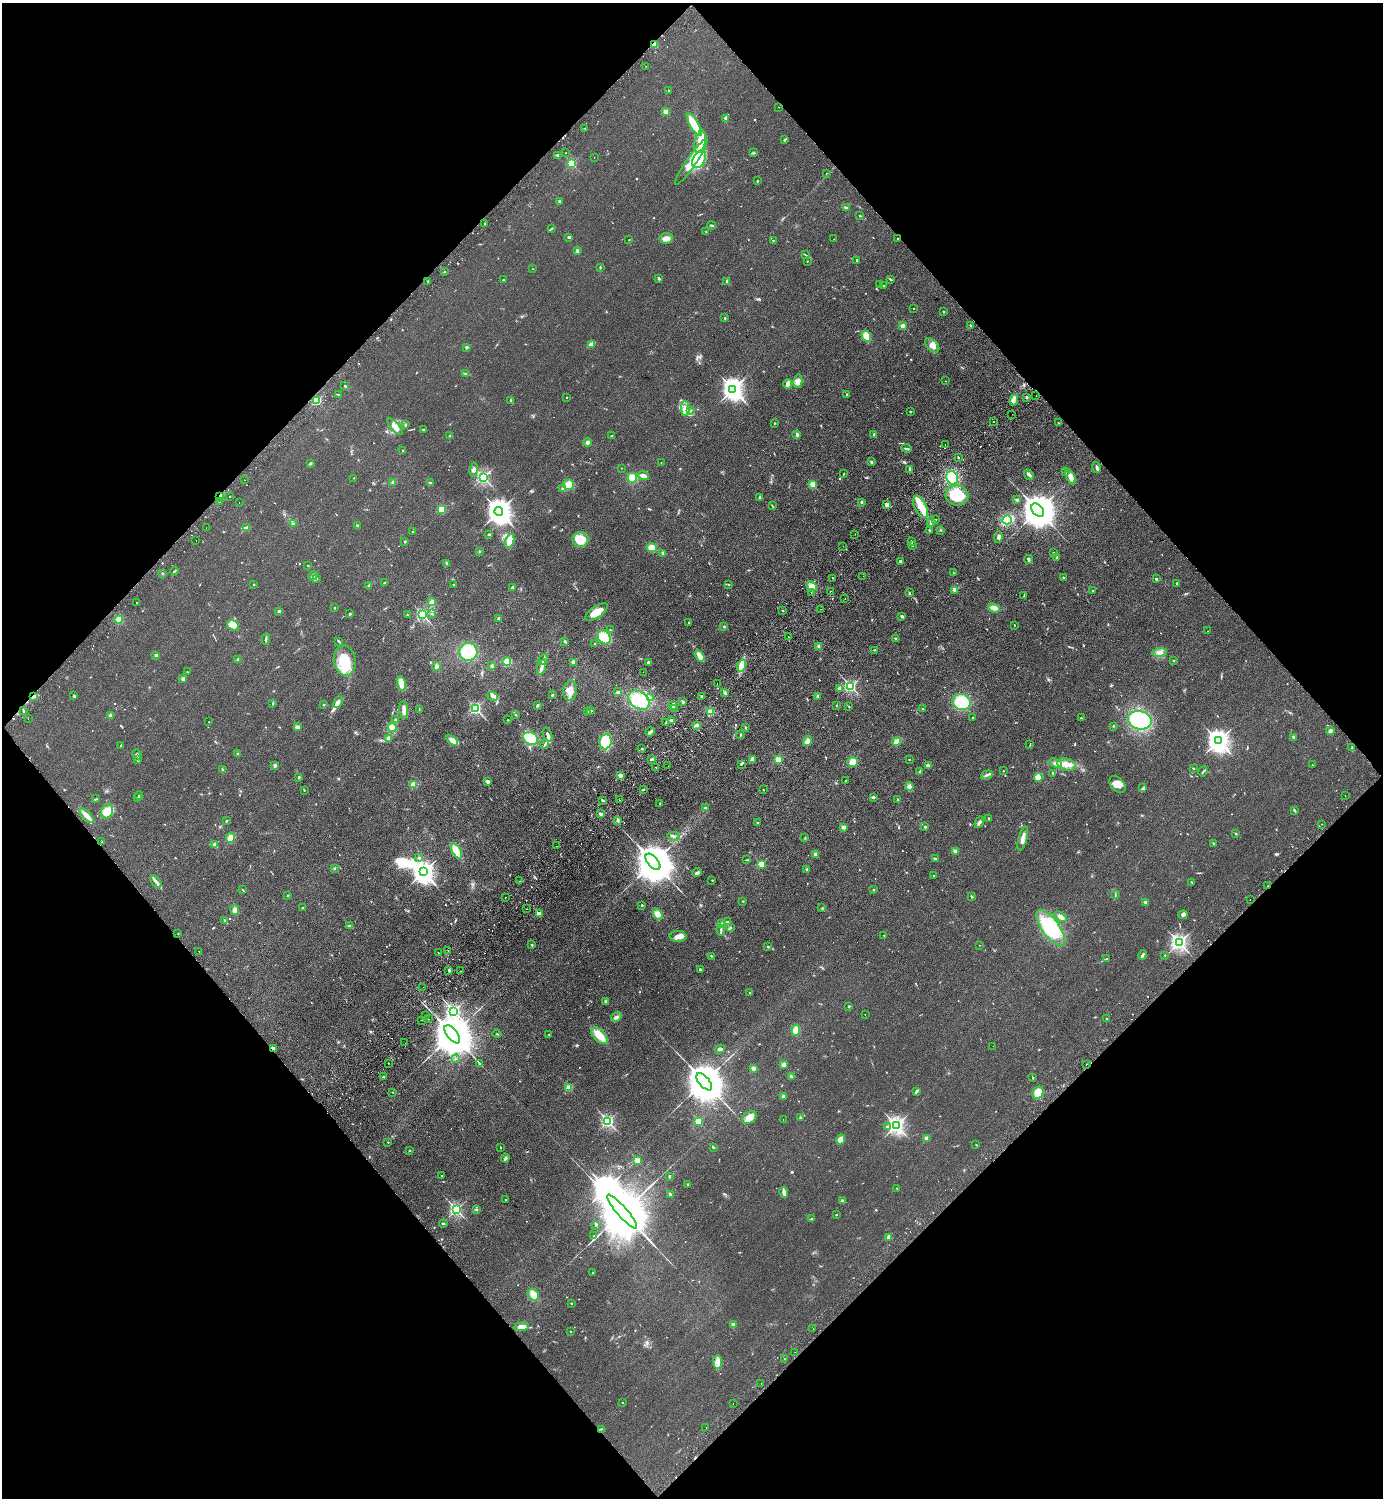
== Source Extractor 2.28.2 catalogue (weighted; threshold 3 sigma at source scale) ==
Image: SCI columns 343-5865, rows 45-6027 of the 6066 x 6071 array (HDU 1 of 3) = the unmasked area's bounding box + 8 px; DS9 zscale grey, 4 x 4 block average (1 PNG px = mean of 4 x 4 image px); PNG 1385 x 1500 px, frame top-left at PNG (2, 3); each listed source drawn as its Kron ellipse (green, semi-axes under 4 px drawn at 4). Shown black and unused: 50% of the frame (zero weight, under 2 of 3 exposures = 3% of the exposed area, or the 3 px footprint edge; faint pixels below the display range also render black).
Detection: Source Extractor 2.28.2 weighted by HDU 2 'WHT'. Background 0.0686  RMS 0.0096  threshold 0.043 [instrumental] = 3 sigma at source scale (4.5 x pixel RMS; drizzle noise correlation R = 1.50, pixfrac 1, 0.05/0.05 arcsec/px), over >= 5 px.
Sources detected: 906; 3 too faint to see at this stretch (4 x 4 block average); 6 inside a brighter object's white glare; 33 cosmic-ray / hot-pixel residue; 3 long thin detections or spike segments (spike, bleed or trail) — neither listed nor drawn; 16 coinciding with a brighter row at this scale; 34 inside a brighter listed object's ellipse — not listed separately; of the other 811, all 500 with FLUX_AUTO >= 2.62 (the completeness limit of this list) listed and drawn (311 fainter detections not listed), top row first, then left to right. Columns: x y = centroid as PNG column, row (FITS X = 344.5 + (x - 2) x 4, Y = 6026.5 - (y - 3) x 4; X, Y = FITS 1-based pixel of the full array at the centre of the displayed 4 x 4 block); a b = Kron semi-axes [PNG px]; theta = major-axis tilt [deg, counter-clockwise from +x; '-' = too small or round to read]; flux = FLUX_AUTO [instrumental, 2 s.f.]
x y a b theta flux
655 45 2 2 - 160
646 66 2 2 - 9.2
668 90 4 2 - 3.4
779 107 2 2 - 2.9
666 112 2 2 - 130
726 118 3 2 - 3.4
694 125 13 4 -60 160
585 128 2 2 - 3.2
785 139 2 2 - 5.2
700 142 11 5 77 75
566 153 2 2 - 50
753 153 3 2 - 6
558 156 2 2 - 64
594 158 2 2 - 15
699 159 9 6 60 100
691 162 28 5 55 140
572 163 2 2 - 490
826 173 2 2 - 2.8
757 181 2 2 - 4.3
559 201 2 2 - 32
846 208 4 3 - 9
860 216 3 2 - 3.7
485 224 2 2 - 9.3
711 225 4 2 - 6.9
552 228 2 2 - 6
706 232 2 2 - 3.3
569 237 4 2 - 6.3
666 238 7 5 8 35
834 239 2 2 - 2.9
897 239 2 2 - 3.7
629 240 2 2 - 2.7
773 240 2 2 - 2.7
577 250 3 2 - 7.8
805 255 3 2 - 3.2
857 260 2 2 - 6.6
807 261 2 2 - 3
600 267 2 2 - 5.7
532 269 2 2 - 3.4
444 272 2 2 - 2.8
659 279 3 2 - 8.2
890 279 3 2 - 6.3
503 280 2 2 - 6
428 282 3 2 - 5.3
727 282 3 3 - 8.6
880 285 2 2 - 9.6
884 286 3 2 - 4.6
913 308 2 2 - 2.9
943 312 2 2 - 16
725 318 2 2 - 17
970 325 2 2 - 22
902 326 2 2 - 120
866 336 5 4 - 47
591 344 4 3 - 21
932 345 8 5 -45 34
466 347 2 2 - 38
465 374 2 2 - 4.4
798 381 7 4 79 32
945 381 2 2 - 4.1
788 384 4 3 - 33
344 385 2 2 - 4.7
733 389 4 3 - 4400
338 394 3 2 - 2.9
847 394 2 2 - 11
1036 396 2 2 - 3.4
566 397 2 2 - 3.1
1027 397 2 2 - 8.4
317 400 2 2 - 420
510 400 2 2 - 4
1014 400 5 2 - 16
685 409 7 4 -88 32
691 410 2 2 - 2.9
910 412 2 2 - 8.5
1012 414 2 2 - 3.3
993 422 2 2 - 6.3
774 423 2 2 - 5.5
1059 423 2 2 - 5.6
405 425 3 2 - 7.8
395 427 10 3 -47 38
423 430 2 2 - 8.4
874 434 2 2 - 55
797 435 4 3 - 10
450 436 3 2 - 6
611 436 2 2 - 22
587 442 4 3 - 12
945 445 2 2 - 8.2
906 448 5 2 - 11
403 450 2 2 - 3.3
958 457 3 2 - 3.9
661 462 2 2 - 3.8
871 462 3 2 - 6.5
310 463 3 2 - 10
1097 467 5 3 - 12
621 468 2 2 - 5.2
910 469 3 2 - 15
474 470 7 4 81 20
1065 472 2 2 - 2.9
843 474 3 2 - 3
1029 475 6 3 -54 13
643 476 6 3 -14 28
483 477 2 2 - 1300
1071 477 8 3 -65 36
354 478 2 2 - 2.7
632 478 5 5 - 61
952 478 7 5 -70 190
244 480 2 2 - 4.3
393 482 3 2 - 7.9
430 483 3 2 - 9.7
812 484 2 2 - 190
569 485 5 5 - 54
563 489 3 3 - 9.4
957 495 11 10 - 150
220 496 3 2 - 12
229 496 2 2 - 5.5
760 497 2 2 - 31
1017 500 3 2 - 5.2
219 502 2 2 - 2.8
861 502 3 2 - 6.2
239 503 2 2 - 4.3
887 505 4 3 - 15
772 506 3 2 - 4
921 507 12 6 -64 78
442 509 4 3 - 57
1038 510 7 5 -50 19000
499 511 4 4 - 7000
936 520 2 2 - 3.7
1007 520 4 3 - 200
931 522 4 3 - 15
293 523 4 2 - 4
357 525 2 2 - 22
247 527 4 2 - 13
206 528 2 2 - 2.9
929 530 2 2 - 6
941 530 2 2 - 3.9
413 532 2 2 - 25
489 534 3 2 - 5.3
855 534 2 2 - 9.6
998 537 6 3 79 12
580 539 8 7 - 120
196 541 2 2 - 3.4
510 541 7 4 69 67
912 541 3 2 - 7.1
405 542 2 2 - 4.6
912 545 3 2 - 3.7
843 546 2 2 - 2.7
652 548 5 4 - 50
479 551 2 2 - 3.4
663 553 3 2 - 9.5
1053 553 2 2 - 4.3
1057 557 3 2 - 6
1028 559 4 2 - 9.5
900 561 2 2 - 25
446 563 3 2 - 5
308 565 2 2 - 2.9
174 571 4 2 - 4.1
162 573 2 2 - 3.2
954 573 2 2 - 7.3
313 576 5 3 - 17
863 576 2 2 - 2.6
832 578 2 2 - 6
1063 578 2 2 - 2.8
316 579 2 2 - 6.6
1156 579 2 2 - 25
384 583 3 2 - 8.2
1176 583 2 2 - 22
253 584 2 2 - 12
728 584 2 2 - 3.9
369 585 3 3 - 12
454 585 2 2 - 3.7
812 586 5 3 - 45
512 588 3 3 - 7.6
955 590 4 3 - 19
830 591 2 2 - 5.2
1093 591 2 2 - 4.3
811 592 2 2 - 8.1
910 593 3 2 - 5.6
1024 596 2 2 - 2.7
845 598 2 2 - 4.9
432 602 4 3 - 31
136 603 2 2 - 4.4
334 608 2 2 - 15
994 608 6 4 -24 30
821 609 2 2 - 4.2
783 610 2 2 - 2.8
279 611 3 2 - 6.6
596 612 13 5 34 99
350 614 2 2 - 6
432 614 2 2 - 2.9
407 615 2 2 - 3.2
422 615 2 2 - 940
902 616 3 2 - 8
119 619 4 4 - 27
498 619 3 3 - 9.2
688 622 2 2 - 3.3
233 625 7 4 -36 53
1014 625 2 2 - 3
724 626 2 2 - 5.7
610 630 2 2 - 3.7
1207 631 2 2 - 3.3
604 637 7 6 - 160
788 637 2 2 - 6.2
896 638 4 2 - 7.4
266 639 6 2 85 8.2
339 641 4 2 - 6
565 641 3 2 - 7.9
595 644 2 2 - 5.1
819 647 2 2 - 95
874 650 3 2 - 3
468 652 9 9 - 210
1160 652 7 3 6 22
156 655 2 2 - 42
700 656 6 3 -57 51
238 659 2 2 - 3.4
345 660 15 11 -80 190
543 660 6 4 63 15
1174 661 2 2 - 3
507 662 4 4 - 79
573 662 3 2 - 29
648 662 2 2 - 12
742 665 6 4 70 99
492 666 3 2 - 8.4
436 667 4 3 - 19
542 667 8 2 73 30
187 672 3 2 - 2.7
643 672 2 2 - 7.4
183 679 2 2 - 79
402 684 7 4 -77 68
717 684 2 2 - 4.9
851 686 2 2 - 980
839 688 3 3 - 13
570 691 10 7 81 62
618 692 4 2 - 10
725 693 3 2 - 7.7
552 695 2 2 - 17
34 696 3 2 - 11
74 696 3 2 - 5.3
493 696 5 4 - 18
702 696 2 2 - 9.1
818 696 3 2 - 6.3
651 697 2 2 - 3.2
639 700 12 8 -35 200
338 702 6 4 63 19
683 702 3 2 - 9.7
962 702 9 8 - 210
273 704 3 2 - 3.5
324 705 2 2 - 3
537 705 3 3 - 6.2
673 705 3 3 - 33
836 705 2 2 - 2.9
849 706 2 2 - 3.8
475 708 2 2 - 940
675 708 2 2 - 4.9
404 709 9 3 -87 35
419 709 3 2 - 4.5
923 709 2 2 - 25
23 711 2 2 - 3.9
591 711 3 2 - 4.7
588 712 2 2 - 6.5
711 712 3 2 - 45
110 715 4 3 - 12
516 715 2 2 - 2.8
28 718 2 2 - 3.8
973 718 2 2 - 5.1
1081 718 3 2 - 3.1
395 719 2 2 - 3.3
508 720 2 2 - 3.5
671 720 2 2 - 19
1140 720 12 9 -15 370
209 722 2 2 - 5.7
666 722 3 2 - 7.9
697 725 4 2 - 16
1114 726 2 2 - 3
297 727 3 3 - 18
392 728 4 4 - 51
746 728 2 2 - 6.5
1330 731 4 3 - 16
650 732 5 2 - 14
548 735 7 3 -71 25
740 735 4 2 - 5.2
1293 737 2 2 - 8.6
388 738 4 3 - 9.3
530 738 8 6 -32 160
452 740 6 3 -35 37
808 741 5 4 - 30
897 741 4 3 - 43
1218 741 4 3 - 4600
605 742 8 6 83 170
545 744 5 2 - 7.2
1030 744 3 2 - 3.2
121 746 3 2 - 6.7
1352 748 3 2 - 5.1
642 749 2 2 - 6.6
137 754 5 3 - 13
237 754 2 2 - 20
138 759 3 2 - 7.2
652 759 4 2 - 12
909 759 2 2 - 3.4
752 760 4 3 - 25
778 760 2 2 - 250
853 762 5 5 - 46
1056 763 7 3 -24 19
741 764 3 2 - 8.1
1066 764 9 6 -17 50
274 765 2 2 - 46
928 765 3 2 - 6.2
1313 765 2 2 - 2.9
668 766 2 2 - 3.3
656 767 2 2 - 16
1193 768 2 2 - 5.1
223 770 3 2 - 10
920 771 3 2 - 6.1
1003 771 2 2 - 9.2
1203 771 5 2 - 6.1
1053 773 3 2 - 4.2
620 775 2 2 - 110
987 775 6 2 19 13
299 777 3 2 - 5.4
1038 777 4 4 - 53
488 781 4 3 - 12
845 781 4 2 - 4.2
413 784 4 3 - 31
1117 784 10 6 -45 56
909 787 4 3 - 18
1143 788 2 2 - 4.2
643 789 3 2 - 5.8
304 790 3 2 - 3.2
763 790 2 2 - 3
1345 795 2 2 - 8.6
139 796 4 2 - 4.1
873 797 2 2 - 13
138 798 2 2 - 3.5
95 799 4 2 - 4.1
897 799 2 2 - 3.8
602 800 4 2 - 7.1
620 800 2 2 - 6
660 804 2 2 - 3.3
705 808 3 2 - 4.2
1294 810 3 2 - 5.5
107 811 7 5 65 71
601 814 2 2 - 75
87 816 9 3 -47 44
989 818 2 2 - 8
618 820 4 2 - 9.3
226 821 2 2 - 5.5
979 822 6 2 58 16
758 823 3 2 - 3.6
1322 824 2 2 - 3.1
843 827 2 2 - 98
925 827 2 2 - 5.5
1236 834 3 2 - 2.8
674 836 6 2 -13 10
230 838 5 4 - 40
805 838 3 2 - 3.5
1023 838 12 3 75 34
102 842 2 2 - 6.8
1213 843 3 2 - 6.2
215 845 2 2 - 130
556 846 2 2 - 2.7
456 851 8 4 -61 110
955 851 2 2 - 150
816 855 2 2 - 81
419 858 3 2 - 5.3
935 859 2 2 - 48
747 860 3 2 - 2.9
653 862 10 5 -50 33000
761 864 2 2 - 280
334 868 3 2 - 4.4
807 869 2 2 - 6.3
423 872 4 3 - 4500
697 873 5 2 - 12
934 875 2 2 - 6.9
712 880 2 2 - 7.6
519 881 2 2 - 12
156 882 7 3 -52 20
1192 882 2 2 - 3.3
1268 886 2 2 - 4.1
243 890 4 2 - 3.4
873 890 2 2 - 15
287 895 2 2 - 4.8
1115 895 2 2 - 2.6
971 896 2 2 - 4.4
506 897 2 2 - 3.4
1250 899 2 2 - 3.6
743 901 2 2 - 3.3
1145 902 2 2 - 54
642 905 2 2 - 16
303 908 2 2 - 2.7
822 908 2 2 - 2.9
526 909 2 2 - 4.2
235 910 5 3 - 21
539 914 2 2 - 170
658 914 6 4 -55 38
1183 915 5 3 - 17
1060 917 7 3 -37 26
225 921 4 2 - 8.5
728 922 4 2 - 6.3
721 924 2 2 - 3.2
350 926 4 3 - 9.3
730 928 2 2 - 5.2
1051 928 21 8 -53 310
721 930 5 2 - 8.4
178 934 2 2 - 7.3
884 935 2 2 - 3
678 936 8 5 -4 33
1179 943 2 2 - 2200
532 945 2 2 - 19
979 945 2 2 - 2.9
768 947 2 2 - 4.4
448 950 2 2 - 4.8
199 951 2 2 - 3.5
438 953 3 2 - 5.6
1142 955 5 2 - 11
1165 955 2 2 - 3.3
711 956 2 2 - 3.8
1106 959 3 2 - 3.4
700 970 3 2 - 12
449 971 3 2 - 6.1
460 971 2 2 - 2.9
423 987 2 2 - 3.3
749 992 2 2 - 6
606 1002 2 2 - 52
849 1006 2 2 - 6.2
453 1011 2 2 - 1500
865 1014 2 2 - 14
426 1015 2 2 - 2.6
616 1017 6 3 28 15
428 1019 2 2 - 4
1106 1019 2 2 - 6.2
422 1020 2 2 - 3.6
796 1030 6 3 80 60
452 1034 11 5 -51 38000
497 1034 4 2 - 3.9
549 1035 2 2 - 2.6
600 1036 10 5 -46 73
405 1043 2 2 - 2.7
993 1046 2 2 - 3.1
273 1048 4 3 - 18
720 1049 5 2 - 20
455 1059 2 2 - 3
388 1063 2 2 - 3.2
480 1064 4 2 - 5.5
1086 1064 2 2 - 19
784 1065 2 2 - 120
753 1068 2 2 - 100
791 1076 3 2 - 5
383 1077 3 2 - 5.7
1033 1078 2 2 - 3
704 1082 10 5 -50 33000
569 1088 2 2 - 220
916 1091 3 3 - 7
392 1092 2 2 - 2.7
1038 1093 6 5 - 71
783 1096 3 3 - 12
800 1117 2 2 - 3.1
749 1118 8 5 32 59
783 1120 2 2 - 4.4
608 1121 2 2 - 1300
699 1121 2 2 - 370
896 1125 3 2 - 2600
887 1127 4 2 - 8.2
927 1138 2 2 - 120
841 1139 5 4 - 32
388 1142 2 2 - 3.4
976 1145 2 2 - 3.4
500 1147 2 2 - 2.7
713 1147 2 2 - 3.8
410 1150 2 2 - 4.4
505 1158 4 2 - 9
638 1161 2 2 - 260
442 1176 2 2 - 6.6
669 1176 3 2 - 6.3
688 1184 2 2 - 21
897 1188 2 2 - 3
784 1192 5 2 - 32
670 1195 4 3 - 11
505 1200 2 2 - 5
842 1201 3 2 - 9
477 1209 3 3 - 5.5
456 1210 2 2 - 1300
622 1211 22 5 -49 81000
836 1215 2 2 - 5.5
811 1219 3 2 - 5.6
443 1224 4 2 - 5.3
596 1225 2 2 - 5.2
594 1236 2 2 - 3.2
889 1237 3 3 - 17
593 1272 2 2 - 5.1
533 1295 6 5 - 53
571 1303 2 2 - 12
733 1324 3 3 - 15
521 1327 7 4 4 36
813 1329 2 2 - 4.8
570 1331 3 2 - 2.8
795 1352 2 2 - 2.9
784 1359 2 2 - 2.7
718 1362 6 4 -83 27
761 1383 2 2 - 4.6
623 1402 2 2 - 2.6
733 1404 2 2 - 5.6
706 1427 2 2 - 3.2
601 1429 3 2 - 4
Overlapping masked pixels (flux is a lower limit): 5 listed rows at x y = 655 45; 220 496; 34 696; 1268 886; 273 1048
Diffuse or blended objects may show on this block-average render without a row.